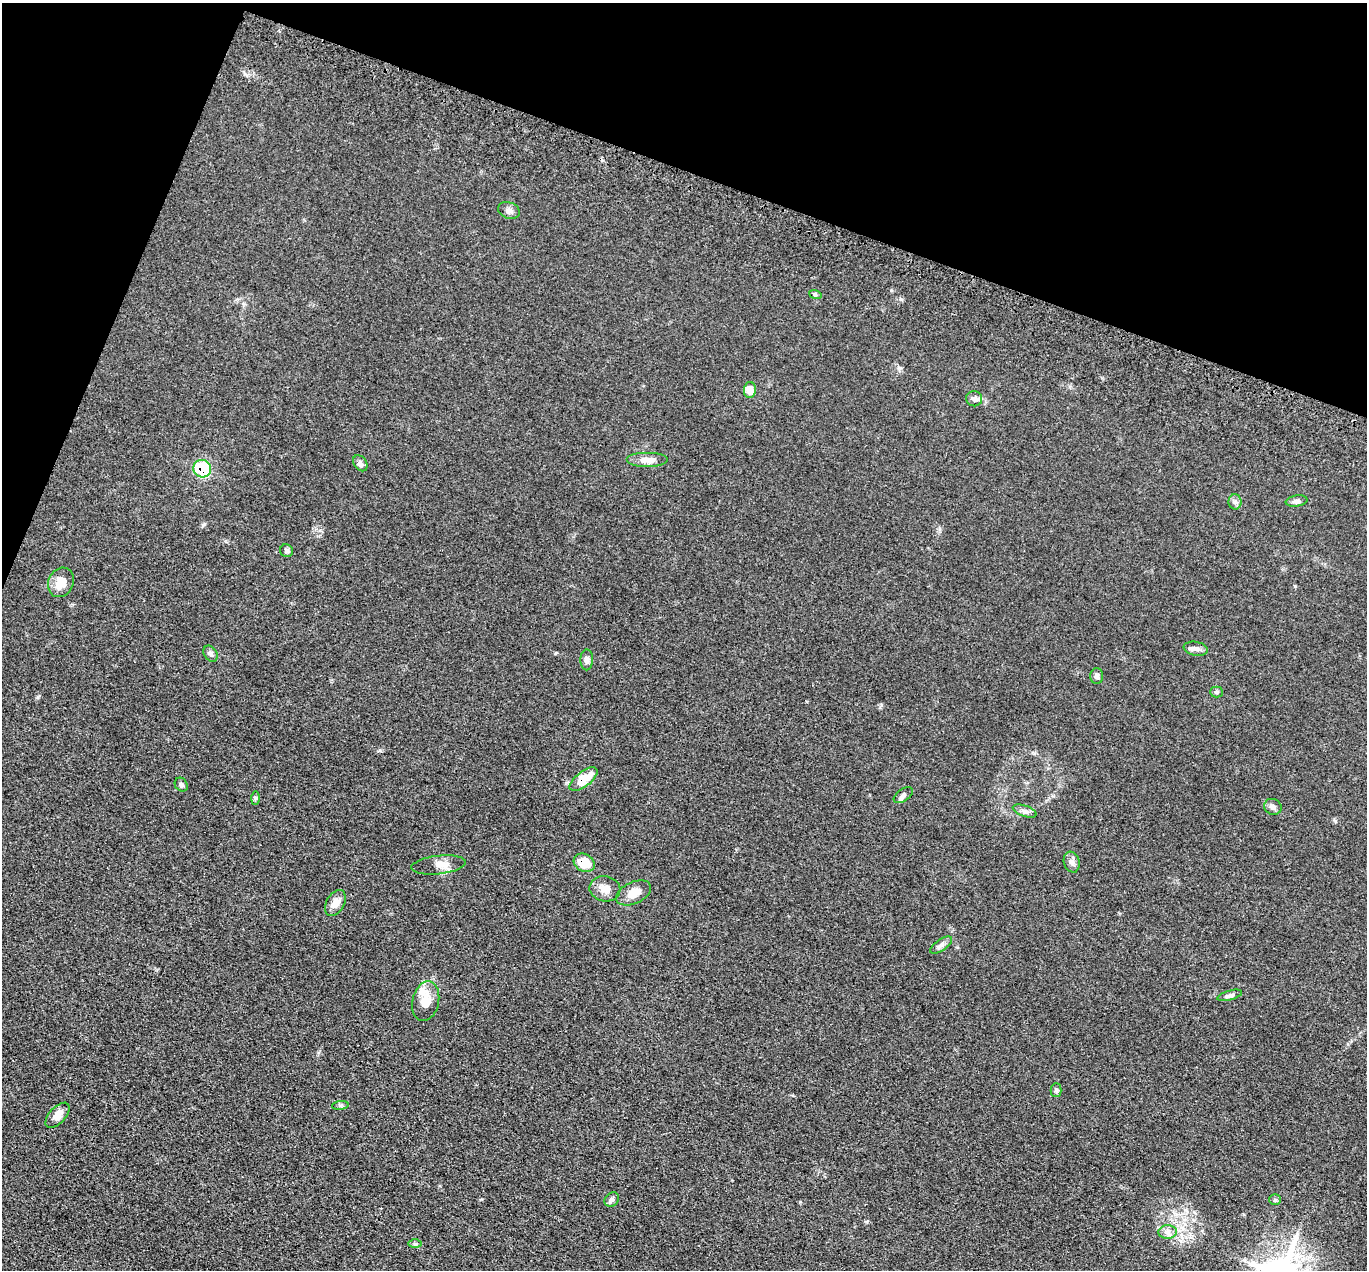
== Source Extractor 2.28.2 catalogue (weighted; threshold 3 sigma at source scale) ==
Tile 2 of 4 x 4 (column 2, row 1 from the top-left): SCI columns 1393-2757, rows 4147-5414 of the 5516 x 5626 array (HDU 1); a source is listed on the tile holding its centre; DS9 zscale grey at full resolution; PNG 1369 x 1272 px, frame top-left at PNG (2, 3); each listed source drawn as its Kron ellipse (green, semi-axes under 4 px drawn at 4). Shown black and unused: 18% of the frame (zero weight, under 3 of 5 exposures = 4% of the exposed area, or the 3 px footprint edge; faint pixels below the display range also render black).
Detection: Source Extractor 2.28.2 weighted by HDU 2 'WHT'; one run over the whole footprint, this tile lists its part. Background 0.0393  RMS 0.0042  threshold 0.0189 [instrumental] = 3 sigma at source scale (4.5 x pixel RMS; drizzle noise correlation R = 1.50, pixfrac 1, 0.05/0.05 arcsec/px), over >= 5 px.
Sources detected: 38; all 38 listed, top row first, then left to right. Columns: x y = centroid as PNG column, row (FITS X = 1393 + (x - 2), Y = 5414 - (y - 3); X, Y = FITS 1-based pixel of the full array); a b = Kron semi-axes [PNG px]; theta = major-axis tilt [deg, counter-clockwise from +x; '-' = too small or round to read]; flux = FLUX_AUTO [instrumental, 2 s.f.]
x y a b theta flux
509 210 11 8 -22 1.8
815 294 6 4 -19 0.61
750 390 8 6 86 3.5
974 399 8 7 - 1.5
648 460 21 7 0 3.8
360 463 9 6 -53 1.4
202 469 9 8 - 20
1296 501 11 5 9 1.3
1235 502 8 6 -89 1.2
286 551 7 6 - 1
61 582 15 12 66 6.4
1196 649 12 7 -10 1.9
211 654 9 6 -57 1.2
587 660 10 6 88 1.7
1097 676 8 6 89 1.3
1216 692 6 5 - 0.68
584 779 17 7 37 8.5
181 785 7 6 - 0.95
903 795 11 6 36 1.3
255 798 7 4 90 0.76
1273 807 9 8 - 1.5
1025 811 12 5 -19 1.6
1072 862 10 7 -72 1.7
584 863 11 8 -29 8.8
438 865 27 9 6 4.1
605 889 15 12 -10 3.9
634 893 19 10 24 5.6
335 903 14 9 60 3.8
941 945 13 5 35 1.6
1230 995 13 4 16 1.4
426 1001 20 13 77 7
1056 1090 7 5 89 0.79
340 1105 8 4 7 0.78
58 1115 15 8 47 3.3
612 1200 8 6 48 1.4
1275 1200 6 5 - 0.65
1168 1232 9 7 1 1.8
415 1244 6 4 0 0.71
Overlapping masked pixels (flux is a lower limit): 3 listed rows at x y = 202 469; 584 779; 584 863
Unlisted compact peaks at least as high as the median listed source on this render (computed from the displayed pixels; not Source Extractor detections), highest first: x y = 38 697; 204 524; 1335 821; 901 299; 1295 586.